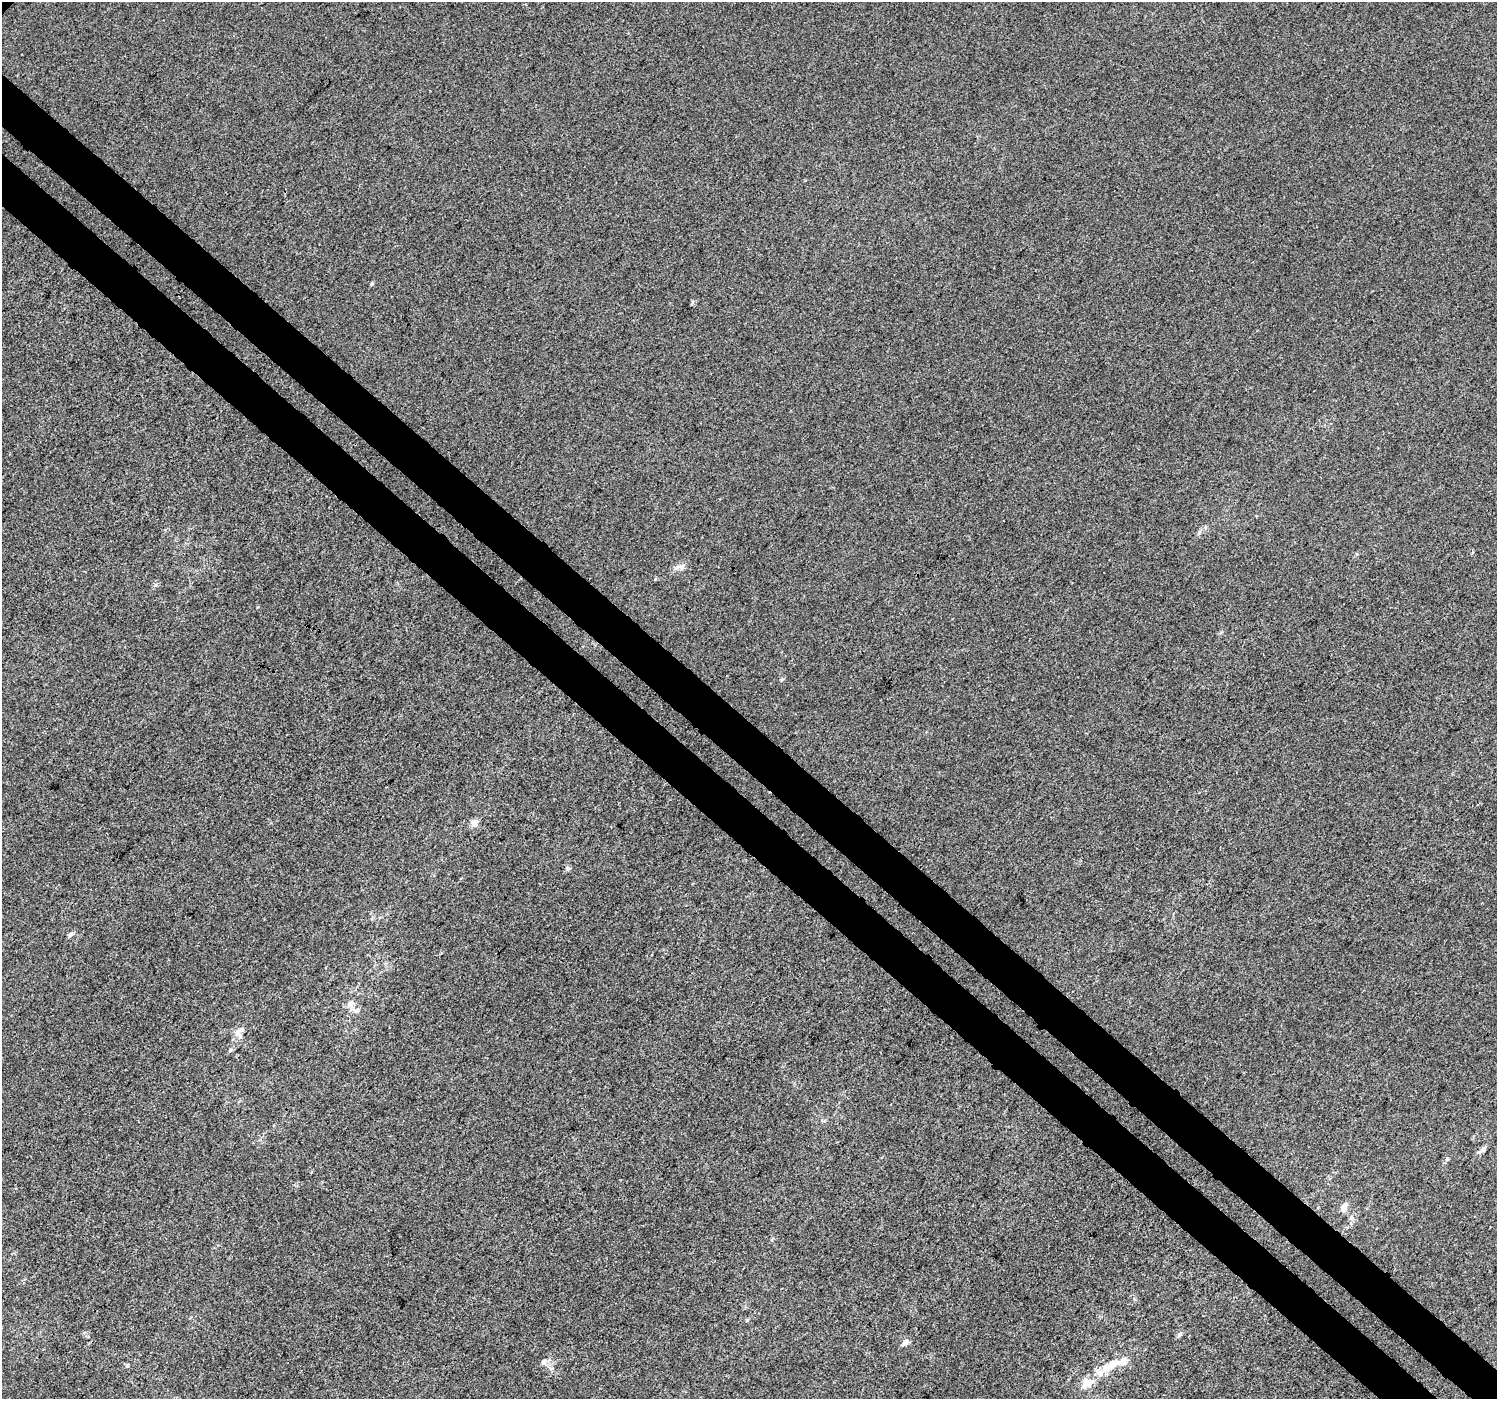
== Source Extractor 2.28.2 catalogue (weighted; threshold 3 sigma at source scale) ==
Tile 6 of 4 x 4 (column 2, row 2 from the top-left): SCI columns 1543-3037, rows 3069-4465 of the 6066 x 6071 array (HDU 1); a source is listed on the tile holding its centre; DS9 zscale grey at full resolution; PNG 1499 x 1401 px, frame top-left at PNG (2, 2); no overlay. Shown black and unused: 7% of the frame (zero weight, under 3 of 4 exposures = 5% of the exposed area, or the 3 px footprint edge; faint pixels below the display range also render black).
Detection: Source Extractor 2.28.2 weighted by HDU 2 'WHT'; one run over the whole footprint, this tile lists its part. Background -2.03e-04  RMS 0.0047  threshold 0.021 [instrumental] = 3 sigma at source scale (4.5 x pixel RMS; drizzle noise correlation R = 1.50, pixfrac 1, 0.0396/0.0396 arcsec/px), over >= 5 px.
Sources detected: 19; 2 inside a brighter listed object's ellipse — not listed separately; the other 17 listed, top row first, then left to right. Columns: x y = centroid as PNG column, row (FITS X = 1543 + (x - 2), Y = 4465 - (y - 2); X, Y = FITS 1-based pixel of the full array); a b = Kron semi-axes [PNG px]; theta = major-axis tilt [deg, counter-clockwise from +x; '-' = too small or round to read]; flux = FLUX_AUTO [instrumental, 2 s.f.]
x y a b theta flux
372 284 5 5 - 0.54
1199 532 7 5 60 1
682 566 10 7 27 2.1
474 823 10 8 18 2.5
567 869 6 5 - 1.1
70 934 7 5 33 1.3
350 1003 10 7 43 2.5
357 1010 8 7 - 1.8
239 1032 16 10 52 4.1
1483 1149 9 6 52 1.4
1447 1159 6 4 72 0.68
1344 1207 11 8 86 2.8
1351 1217 6 4 -72 0.87
1179 1334 7 5 43 1.2
905 1342 10 6 53 2.2
543 1362 8 6 54 1.6
1113 1364 46 10 36 13